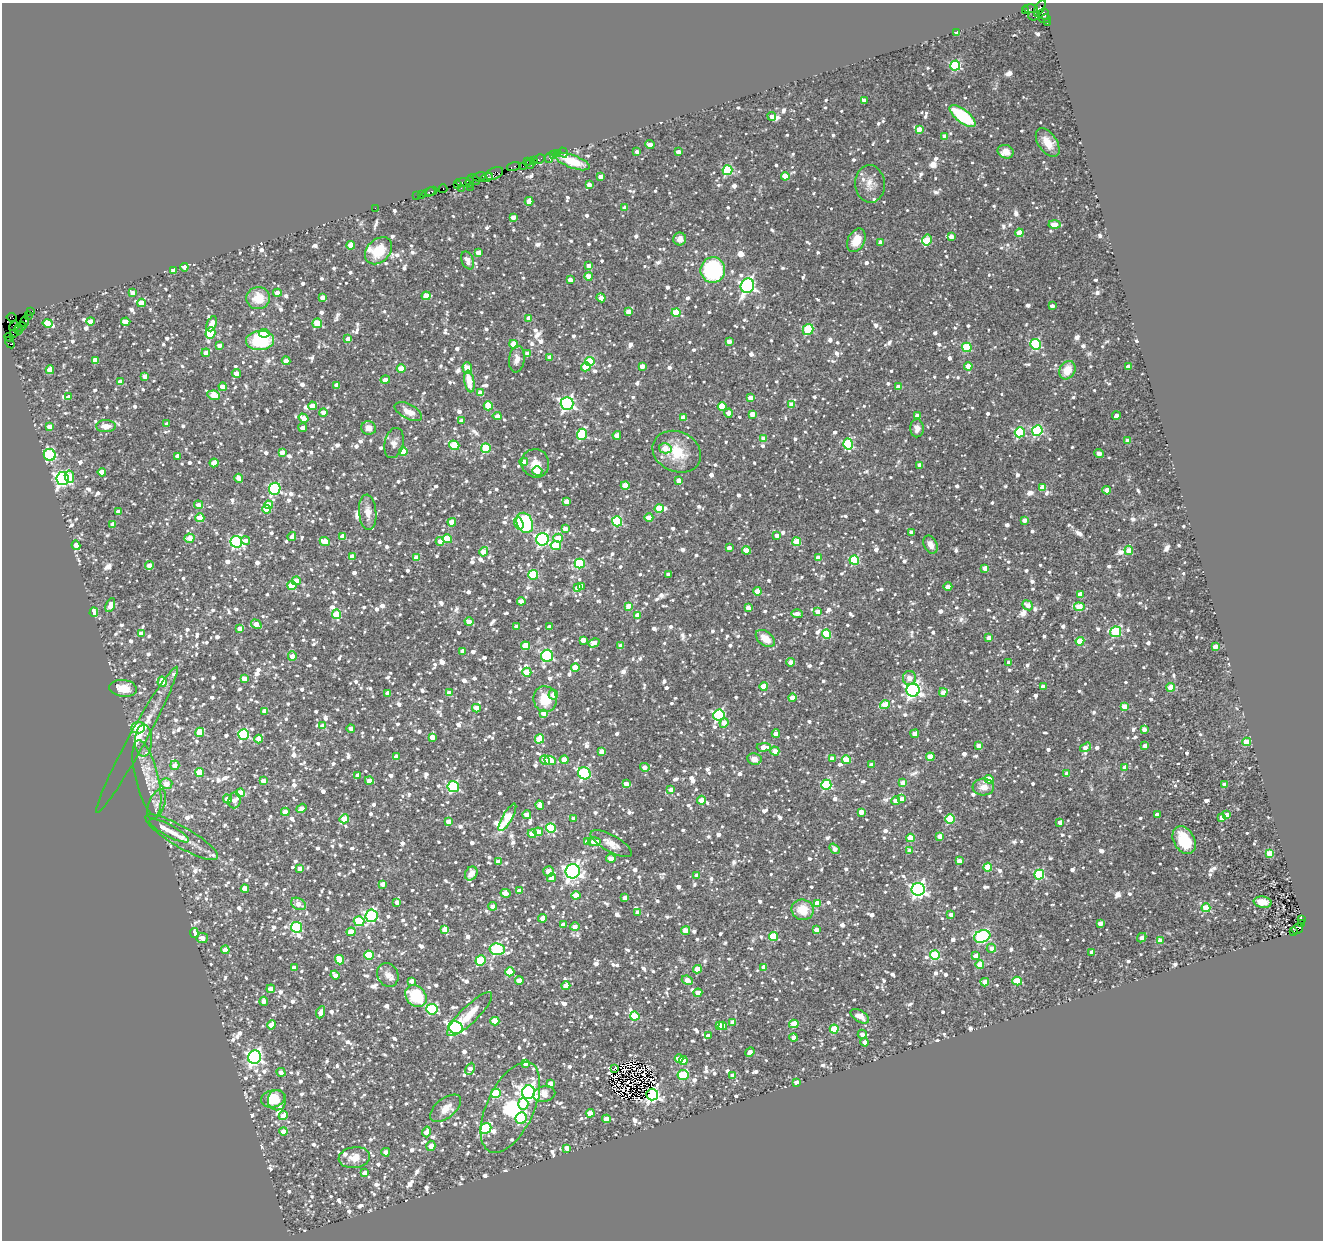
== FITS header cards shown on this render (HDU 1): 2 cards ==
NAXIS1  =                 1321
NAXIS2  =                 1238

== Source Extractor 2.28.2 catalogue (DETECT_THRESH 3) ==
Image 1321 x 1238 px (HDU 1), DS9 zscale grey, 1 PNG px = 1 image px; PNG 1325 x 1242 px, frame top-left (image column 1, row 1238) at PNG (2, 3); each listed source drawn as its Kron ellipse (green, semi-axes under 4 px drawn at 4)
Background 1.49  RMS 0.13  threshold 0.393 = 3 sigma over >= 5 px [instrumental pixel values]
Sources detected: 1860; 1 with non-positive FLUX_AUTO (blend fragments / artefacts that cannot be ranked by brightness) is neither listed nor drawn; of the other 1859, the 500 brightest by FLUX_AUTO listed and drawn (1359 fainter detections omitted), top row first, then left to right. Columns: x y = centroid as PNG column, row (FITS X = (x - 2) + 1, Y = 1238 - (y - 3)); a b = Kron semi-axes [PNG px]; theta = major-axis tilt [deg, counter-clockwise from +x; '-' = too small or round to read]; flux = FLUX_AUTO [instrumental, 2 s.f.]
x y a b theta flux
1040 8 9 3 61 380
1030 9 7 4 -1 270
1025 10 3 3 - 1200
1044 14 5 5 - 1100
1034 16 5 3 - 300
1045 19 6 3 11 180
1047 23 3 3 - 79
957 32 4 3 - 130
955 65 5 5 - 850
864 101 4 4 - 64
772 116 4 4 - 74
963 116 16 6 -38 650
919 129 4 4 - 120
945 136 4 4 - 95
1048 142 16 9 -55 120
650 145 4 4 - 100
563 152 5 3 - 88
637 152 4 4 - 60
678 152 4 4 - 69
1006 152 8 6 -24 85
557 153 3 3 - 110
554 155 4 3 - 260
549 158 5 3 - 94
539 159 6 3 31 120
534 160 3 2 - 65
572 161 18 6 -20 250
527 162 2 2 - 130
530 164 5 3 - 190
514 166 7 3 20 220
523 166 2 2 - 130
727 170 5 5 - 660
494 173 9 5 25 530
785 176 4 4 - 210
480 177 7 3 14 420
601 177 4 4 - 85
486 178 6 3 24 220
474 180 6 2 -34 200
470 182 5 2 - 150
463 183 7 4 -4 530
458 184 3 3 - 210
870 184 19 15 -87 110
589 185 4 4 - 68
470 187 2 2 - 100
461 188 2 2 - 69
443 189 4 2 - 170
432 191 6 3 28 340
429 192 7 3 24 310
421 194 3 2 - 84
417 196 2 2 - 94
529 201 4 4 - 120
375 208 2 2 - 65
625 208 4 4 - 98
513 217 4 4 - 69
1055 224 6 4 -1 130
1019 233 4 4 - 190
951 237 4 4 - 91
680 239 6 6 - 61
856 240 12 8 64 150
927 240 5 4 - 230
880 242 4 4 - 79
351 245 4 4 - 190
378 251 15 11 46 270
479 252 4 4 - 140
468 260 9 6 -68 82
589 265 4 4 - 66
184 267 4 4 - 72
713 270 13 12 - 880
174 271 4 4 - 84
589 276 4 4 - 140
570 280 4 4 - 67
747 286 7 6 - 2200
132 293 4 4 - 75
277 293 4 4 - 98
426 296 4 4 - 210
322 297 4 4 - 60
258 298 12 11 - 190
601 298 4 4 - 110
141 303 4 4 - 160
1052 306 4 3 - 61
30 311 4 3 - 240
628 311 4 4 - 94
676 313 4 4 - 270
28 315 2 2 - 90
12 317 5 4 - 160
529 318 4 4 - 110
24 321 5 3 - 190
90 321 4 4 - 100
126 322 4 4 - 92
48 323 5 4 - 170
317 323 5 4 - 260
212 324 8 4 67 110
14 326 5 3 - 120
20 327 6 3 22 110
808 329 5 5 - 560
19 330 4 2 - 140
210 333 6 5 - 540
264 333 5 4 - 150
13 334 3 2 - 67
9 337 5 3 - 74
348 339 4 4 - 95
260 341 14 9 2 600
729 342 4 4 - 86
10 343 6 4 -57 210
514 344 4 4 - 220
1036 344 5 5 - 870
220 345 4 4 - 70
967 347 5 4 - 470
206 353 4 4 - 89
528 354 4 4 - 100
550 357 4 4 - 85
517 359 13 7 84 66
95 360 4 4 - 160
286 361 4 4 - 100
590 362 5 4 - 400
642 366 4 4 - 85
968 366 4 4 - 160
586 367 4 4 - 260
1128 367 4 4 - 81
467 368 6 5 - 150
401 369 4 4 - 180
50 370 4 4 - 160
1067 370 10 7 60 170
236 373 4 4 - 100
145 376 4 4 - 110
385 380 5 4 - 73
469 381 11 5 -80 160
120 382 4 4 - 98
337 385 4 4 - 68
223 387 4 4 - 120
898 387 4 4 - 100
480 393 4 4 - 95
214 395 6 4 -9 220
69 397 4 4 - 79
751 398 4 4 - 130
567 404 6 6 - 2300
792 405 4 4 - 170
312 406 4 4 - 170
488 406 4 4 - 300
722 407 4 4 - 270
323 412 4 4 - 84
408 412 15 7 -28 110
728 413 4 4 - 73
752 414 4 4 - 110
497 416 4 4 - 77
917 416 4 4 - 110
1116 416 4 3 - 76
683 417 4 4 - 85
304 418 5 4 - 110
462 421 4 4 - 62
167 424 4 4 - 73
106 426 10 6 -1 89
49 427 4 4 - 87
303 428 4 4 - 62
369 428 7 6 - 72
917 428 9 7 89 67
1037 431 5 5 - 950
1020 432 5 5 - 720
582 434 6 5 - 630
617 435 4 4 - 110
764 438 4 4 - 100
1128 441 4 4 - 90
394 443 15 9 76 64
848 444 5 5 - 640
454 445 5 4 - 360
486 448 5 5 - 410
665 448 6 5 - 130
403 451 4 4 - 280
282 452 4 4 - 86
677 452 25 20 -24 300
1099 454 4 4 - 110
50 455 6 6 - 1100
178 456 4 4 - 80
524 462 4 4 - 100
214 463 4 4 - 140
535 463 14 13 - 130
920 465 4 4 - 99
537 471 5 4 - 190
102 472 4 4 - 140
69 477 6 4 -81 240
239 478 4 4 - 100
63 479 6 6 - 2700
679 481 4 4 - 100
625 486 4 4 - 190
1043 487 4 4 - 190
275 489 6 5 - 1200
1107 490 4 4 - 140
566 501 4 4 - 77
198 505 4 4 - 82
269 505 4 4 - 200
659 508 4 4 - 260
267 509 4 4 - 140
118 512 4 4 - 83
368 512 18 8 -85 100
200 518 4 4 - 210
649 518 4 4 - 110
1024 520 4 4 - 62
617 521 5 5 - 790
452 522 4 4 - 130
519 523 6 4 -72 170
525 523 10 8 -67 640
113 524 4 4 - 94
565 529 4 4 - 86
911 532 4 4 - 65
343 536 4 4 - 95
777 536 4 4 - 69
292 537 4 4 - 61
190 538 5 4 - 150
558 538 4 4 - 210
447 539 5 4 - 300
542 539 6 6 - 2000
246 540 4 4 - 62
440 541 4 4 - 74
236 542 6 6 - 1500
325 542 5 4 - 220
797 542 4 4 - 310
76 545 5 4 - 110
556 545 5 4 - 350
930 545 9 6 -62 62
729 548 4 4 - 69
746 550 4 4 - 140
1129 550 4 4 - 160
484 552 5 4 - 160
352 556 4 4 - 91
416 558 4 4 - 130
818 558 4 4 - 90
854 560 5 5 - 590
580 563 5 5 - 620
149 566 4 4 - 120
985 568 4 4 - 99
668 574 4 3 - 61
533 575 5 4 - 500
296 581 4 4 - 200
292 585 5 4 - 270
581 586 4 4 - 100
948 586 4 4 - 67
577 588 4 4 - 99
757 591 4 4 - 180
1080 594 4 4 - 130
521 601 4 4 - 110
110 605 7 4 68 110
1028 605 5 4 - 78
628 606 4 4 - 100
1079 607 5 4 - 320
748 608 4 4 - 100
94 612 5 4 - 100
818 612 4 4 - 120
337 614 5 4 - 330
797 614 6 4 -2 71
637 615 4 4 - 110
469 622 4 4 - 95
256 624 6 4 -30 100
516 626 4 4 - 79
550 627 4 3 - 69
240 629 4 4 - 91
1116 632 6 5 - 650
141 634 4 4 - 100
826 634 4 4 - 410
988 638 4 4 - 73
765 639 11 7 -39 140
583 640 4 4 - 110
1080 641 4 4 - 310
594 643 6 4 30 100
525 646 4 4 - 280
621 646 4 4 - 110
1215 646 4 4 - 99
463 651 4 4 - 69
292 656 5 4 - 92
547 656 6 6 - 1200
791 662 4 4 - 85
1009 663 4 4 - 67
575 667 4 4 - 180
527 672 4 4 - 210
244 678 4 4 - 100
909 678 7 6 - 62
162 682 5 4 - 160
764 686 4 4 - 190
1043 687 4 4 - 92
1171 687 4 4 - 240
123 688 14 8 -7 150
913 690 6 6 - 2900
943 692 4 4 - 84
388 693 4 4 - 98
450 693 4 4 - 120
553 695 5 4 - 90
792 698 4 4 - 130
545 699 13 11 -81 250
885 705 5 4 - 240
1124 706 4 4 - 130
476 708 4 4 - 170
265 711 4 4 - 110
544 713 4 4 - 120
719 715 5 5 - 1200
724 723 5 4 - 120
323 726 4 4 - 100
138 727 7 6 - 330
351 728 4 4 - 66
1144 729 4 4 - 71
200 732 5 4 - 280
244 734 5 5 - 930
776 734 4 4 - 120
915 734 4 4 - 120
432 737 4 4 - 110
259 739 4 4 - 130
539 739 5 4 - 270
137 740 83 8 61 220
143 741 16 8 89 63
1247 742 4 4 - 300
1145 745 4 4 - 60
979 746 4 4 - 89
764 747 7 4 1 110
1086 747 6 4 33 82
601 751 4 4 - 100
775 751 4 4 - 110
397 757 4 4 - 100
930 757 4 4 - 180
832 758 4 4 - 95
754 759 7 6 - 62
545 760 5 4 - 71
550 760 6 4 -23 270
564 760 4 4 - 140
846 760 4 4 - 220
175 765 5 4 - 85
872 765 4 4 - 94
645 767 5 4 - 92
1125 767 4 4 - 89
200 772 4 4 - 270
584 773 6 5 - 1200
1067 774 4 4 - 120
358 775 4 4 - 91
147 778 38 11 -77 220
989 779 4 4 - 98
263 781 4 4 - 85
369 781 4 4 - 90
903 783 4 4 - 150
166 784 6 5 - 110
626 784 4 4 - 98
1225 784 4 4 - 73
826 785 5 5 - 890
453 787 6 5 - 1100
983 787 10 8 3 82
671 789 4 4 - 68
240 793 4 4 - 260
227 799 4 4 - 110
902 799 4 4 - 94
234 800 8 6 84 83
701 800 4 4 - 130
896 801 4 4 - 75
157 804 16 8 67 67
540 805 4 4 - 130
301 808 5 4 - 77
285 812 4 4 - 110
861 812 4 4 - 110
527 815 4 4 - 91
1157 815 4 4 - 69
1227 815 4 4 - 96
507 817 15 5 60 330
574 818 4 4 - 77
1222 818 4 4 - 98
344 819 5 4 - 280
950 819 5 4 - 420
449 821 4 4 - 120
1060 822 4 3 - 68
551 828 5 5 - 570
169 831 22 5 -28 76
538 832 4 4 - 130
532 834 4 4 - 160
940 836 4 4 - 110
182 837 41 10 -30 160
910 838 4 4 - 270
1184 840 15 10 -60 360
587 842 4 4 - 88
594 842 6 4 6 110
611 844 23 8 -29 90
835 849 6 4 -50 72
910 850 4 4 - 85
1269 853 4 4 - 270
611 858 5 4 - 110
959 861 4 4 - 96
499 862 4 4 - 130
988 867 4 4 - 350
300 868 4 4 - 110
548 871 5 5 - 80
573 871 7 7 - 4000
471 873 7 6 - 73
697 875 4 4 - 91
1039 875 5 5 - 730
552 878 4 4 - 84
383 884 4 4 - 84
245 889 4 4 - 130
918 889 6 6 - 3100
520 891 4 4 - 74
506 893 5 4 - 120
576 895 4 4 - 200
625 898 4 4 - 67
397 902 4 4 - 76
1263 902 9 5 -8 130
817 903 4 4 - 140
298 904 8 5 -30 100
492 906 4 4 - 66
1206 908 4 4 - 320
803 910 11 10 - 180
638 912 4 4 - 85
951 915 4 3 - 65
371 916 6 6 - 1500
543 918 4 4 - 86
1302 920 3 3 - 130
359 921 5 5 - 520
1100 923 4 4 - 100
1301 924 4 2 - 89
563 925 4 4 - 89
296 927 6 5 - 810
575 927 5 3 - 65
445 929 4 4 - 140
1297 929 6 4 32 420
686 930 4 4 - 140
816 930 4 4 - 72
1294 931 2 2 - 92
351 932 4 4 - 180
194 933 5 4 - 110
982 936 8 6 19 1400
773 937 4 4 - 360
202 938 6 5 - 73
1142 938 5 3 - 70
1160 941 4 4 - 120
991 948 4 4 - 70
497 949 7 6 - 1100
225 950 4 4 - 130
1092 952 4 3 - 66
369 955 4 4 - 380
935 955 5 5 - 550
976 956 4 4 - 93
339 960 5 4 - 290
480 961 5 5 - 520
980 965 4 4 - 250
294 967 4 4 - 71
764 967 4 4 - 78
697 969 4 4 - 160
510 972 4 4 - 250
335 975 4 4 - 70
388 975 12 10 -60 62
519 980 4 4 - 130
687 980 6 4 -24 110
411 981 4 4 - 83
1017 981 5 4 - 350
985 982 4 4 - 120
566 986 4 4 - 110
271 989 4 4 - 120
698 993 4 4 - 130
416 996 12 9 -49 480
264 1001 4 4 - 62
432 1009 5 5 - 850
321 1012 6 4 66 98
470 1014 30 8 44 190
635 1016 4 4 - 400
860 1016 10 6 -32 85
495 1021 4 4 - 280
733 1022 4 4 - 98
794 1024 5 4 - 260
272 1025 4 4 - 96
719 1025 4 3 - 120
723 1026 4 4 - 130
455 1027 7 6 - 2100
834 1029 4 4 - 360
862 1034 4 4 - 68
708 1036 4 4 - 81
794 1037 4 4 - 92
865 1042 4 4 - 76
750 1052 5 4 - 70
255 1057 7 6 - 3100
679 1058 4 4 - 140
683 1061 4 4 - 180
525 1064 4 3 - 72
615 1068 4 3 - 76
470 1069 6 4 64 86
281 1072 4 4 - 77
683 1075 5 5 - 450
733 1075 4 4 - 94
796 1082 4 4 - 100
550 1083 4 4 - 90
528 1092 7 6 - 3900
496 1093 5 4 - 490
544 1094 11 7 12 130
652 1095 6 6 - 2500
273 1099 12 8 12 190
277 1100 10 9 - 190
523 1104 6 5 - 250
510 1107 48 23 65 630
446 1108 18 10 39 120
590 1113 4 4 - 220
283 1116 4 4 - 110
521 1118 6 5 - 840
606 1119 4 4 - 150
486 1128 6 5 - 710
284 1131 4 4 - 130
427 1132 5 4 - 140
431 1146 5 4 - 76
567 1148 4 4 - 110
386 1152 4 4 - 82
354 1158 16 10 8 120
365 1173 4 4 - 87
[1359 fainter detections neither listed nor drawn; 1 non-positive-flux detection neither listed nor drawn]